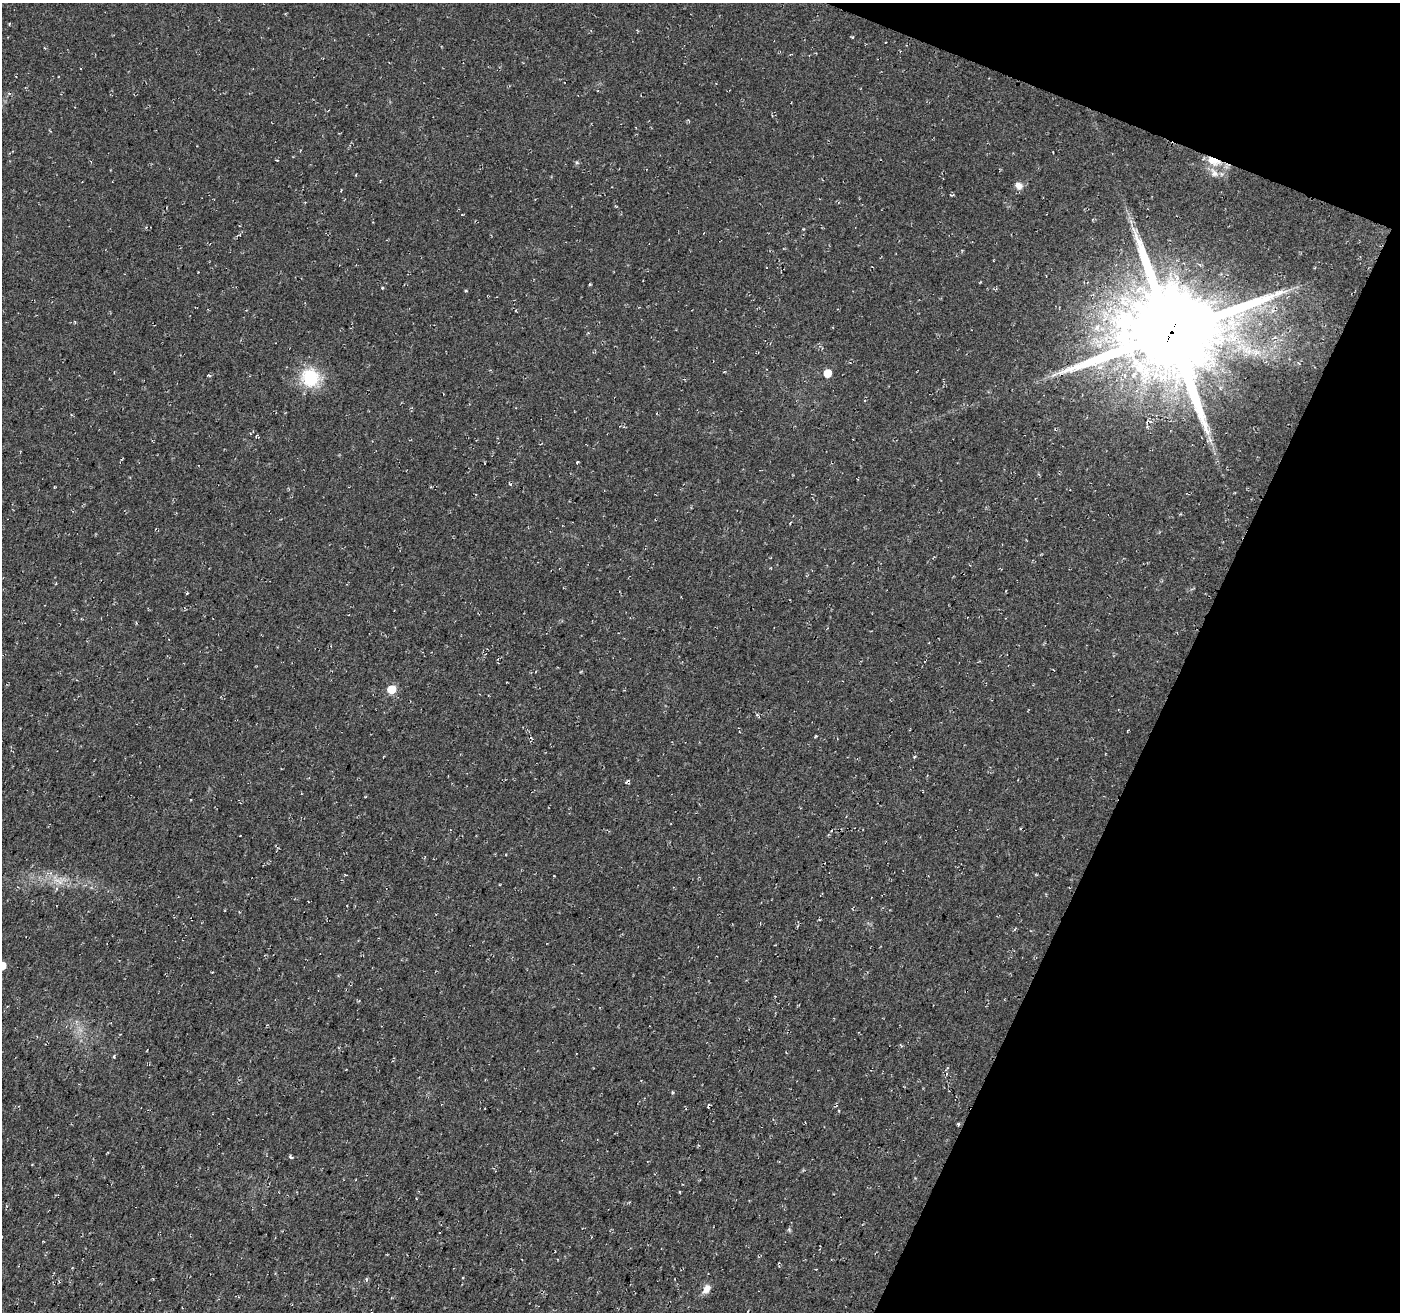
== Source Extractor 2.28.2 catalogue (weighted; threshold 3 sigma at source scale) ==
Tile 8 of 4 x 4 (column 4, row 2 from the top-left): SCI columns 4212-5609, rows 2903-4212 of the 5635 x 5788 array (HDU 1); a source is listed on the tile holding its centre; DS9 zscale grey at full resolution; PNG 1402 x 1314 px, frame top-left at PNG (2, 3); no overlay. Shown black and unused: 19% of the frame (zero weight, under 2 of 3 exposures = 3% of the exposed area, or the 3 px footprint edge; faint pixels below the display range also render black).
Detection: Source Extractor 2.28.2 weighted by HDU 2 'WHT'; one run over the whole footprint, this tile lists its part. Background 0.0483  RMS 0.0062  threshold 0.0278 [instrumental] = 3 sigma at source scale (4.5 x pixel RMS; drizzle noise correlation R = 1.50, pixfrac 1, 0.0396/0.0396 arcsec/px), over >= 5 px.
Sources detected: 22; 2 cosmic-ray / hot-pixel residue — not listed; the other 20 listed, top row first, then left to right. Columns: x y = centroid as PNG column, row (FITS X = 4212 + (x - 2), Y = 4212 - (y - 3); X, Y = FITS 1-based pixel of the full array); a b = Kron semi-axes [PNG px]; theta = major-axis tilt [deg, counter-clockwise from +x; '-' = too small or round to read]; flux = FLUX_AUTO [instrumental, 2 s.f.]
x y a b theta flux
9 24 4 3 - 0.5
1213 161 21 10 -21 11
1214 173 14 9 -63 4.2
1018 186 10 8 -43 3.9
465 291 4 2 - 0.66
1171 332 34 30 18 8900
1061 372 9 4 36 2.5
827 373 5 5 - 11
310 377 19 18 - 29
1210 440 10 4 -60 2.2
577 462 3 3 - 1.1
391 689 6 5 - 21
60 882 8 6 -40 2.6
2 966 5 5 - 10
114 1056 4 3 - 0.78
708 1105 5 3 - 0.82
958 1125 4 4 - 0.74
290 1157 6 3 -51 1
366 1279 5 3 - 0.89
706 1289 12 8 57 4.5
Overlapping masked pixels (flux is a lower limit): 3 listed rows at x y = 1213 161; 1171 332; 1061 372
Isophote crosses this tile's border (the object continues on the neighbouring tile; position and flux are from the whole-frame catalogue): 1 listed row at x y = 2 966
Unlisted compact peaks at least as high as the median listed source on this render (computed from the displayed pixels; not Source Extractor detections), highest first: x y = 590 284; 577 162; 382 288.